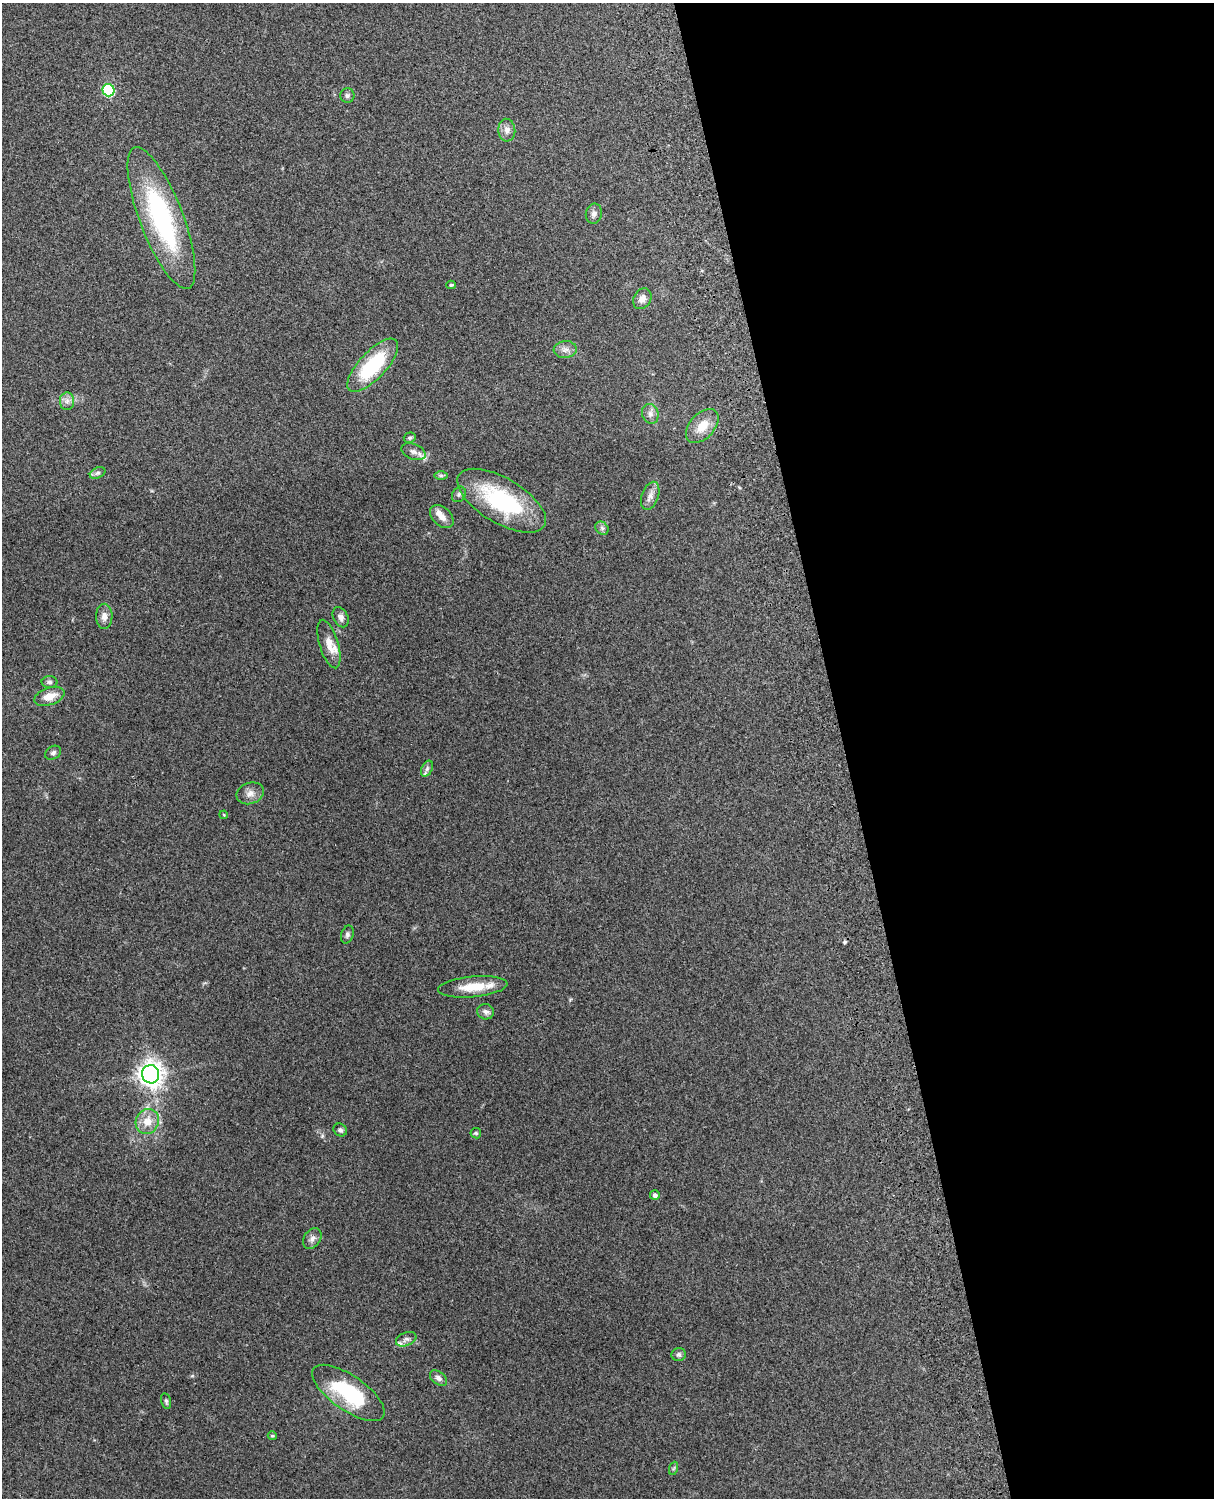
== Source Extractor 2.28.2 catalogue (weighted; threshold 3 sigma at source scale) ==
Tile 8 of 4 x 3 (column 4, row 2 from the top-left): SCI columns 3757-4968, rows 1660-3155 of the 5089 x 4928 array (HDU 1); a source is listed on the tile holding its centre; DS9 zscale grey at full resolution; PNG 1216 x 1500 px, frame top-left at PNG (2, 3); each listed source drawn as its Kron ellipse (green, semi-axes under 4 px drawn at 4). Shown black and unused: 31% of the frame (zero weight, under 3 of 4 exposures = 6% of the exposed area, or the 3 px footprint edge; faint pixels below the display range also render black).
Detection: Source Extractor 2.28.2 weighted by HDU 2 'WHT'; one run over the whole footprint, this tile lists its part. Background 0.285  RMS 0.0092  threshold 0.0415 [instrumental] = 3 sigma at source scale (4.5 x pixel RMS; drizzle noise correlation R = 1.50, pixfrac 1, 0.05/0.05 arcsec/px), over >= 5 px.
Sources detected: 52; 1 cosmic-ray / hot-pixel residue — neither listed nor drawn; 5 inside a brighter listed object's ellipse — not listed separately; the other 46 listed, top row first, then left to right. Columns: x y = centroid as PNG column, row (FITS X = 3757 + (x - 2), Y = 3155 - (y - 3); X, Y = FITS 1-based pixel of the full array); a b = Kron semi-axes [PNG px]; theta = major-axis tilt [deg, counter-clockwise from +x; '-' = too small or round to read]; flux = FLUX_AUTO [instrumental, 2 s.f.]
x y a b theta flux
108 90 6 6 - 86
347 96 7 7 - 2.5
507 130 11 8 -86 5.3
594 214 10 8 75 3.7
161 218 75 21 -69 130
451 285 4 3 - 1.5
642 299 11 8 59 5.6
565 349 12 8 4 5
373 365 34 13 47 66
67 401 9 7 88 4
650 414 10 8 -72 4.4
702 426 20 12 48 16
410 438 6 5 - 1.6
413 452 13 7 -21 4.2
98 473 8 5 26 2.4
441 475 7 4 0 1.6
459 494 8 6 57 2.2
650 496 15 8 70 5.8
502 501 50 22 -31 90
442 516 14 9 -43 7.4
602 528 7 6 - 2.4
104 616 12 8 89 6.1
341 617 10 7 -63 4.2
329 644 25 9 -73 11
50 682 8 6 -1 2.2
49 696 15 8 19 12
53 753 8 6 32 2.6
427 769 8 5 64 2.3
250 793 14 10 20 6.6
224 815 4 3 - 0.74
347 934 9 6 74 2.5
473 987 35 10 5 22
486 1012 8 7 - 3.5
151 1074 9 8 - 710
147 1122 13 11 60 13
340 1130 7 6 - 2.2
476 1133 5 5 - 1.7
655 1195 5 5 - 2.9
312 1238 11 8 55 4.4
406 1339 11 6 22 3.4
679 1355 7 6 - 2.6
438 1378 10 6 -38 3.5
348 1393 42 17 -35 65
166 1401 8 5 -76 1.9
272 1436 4 4 - 1.1
674 1468 7 4 70 1.3